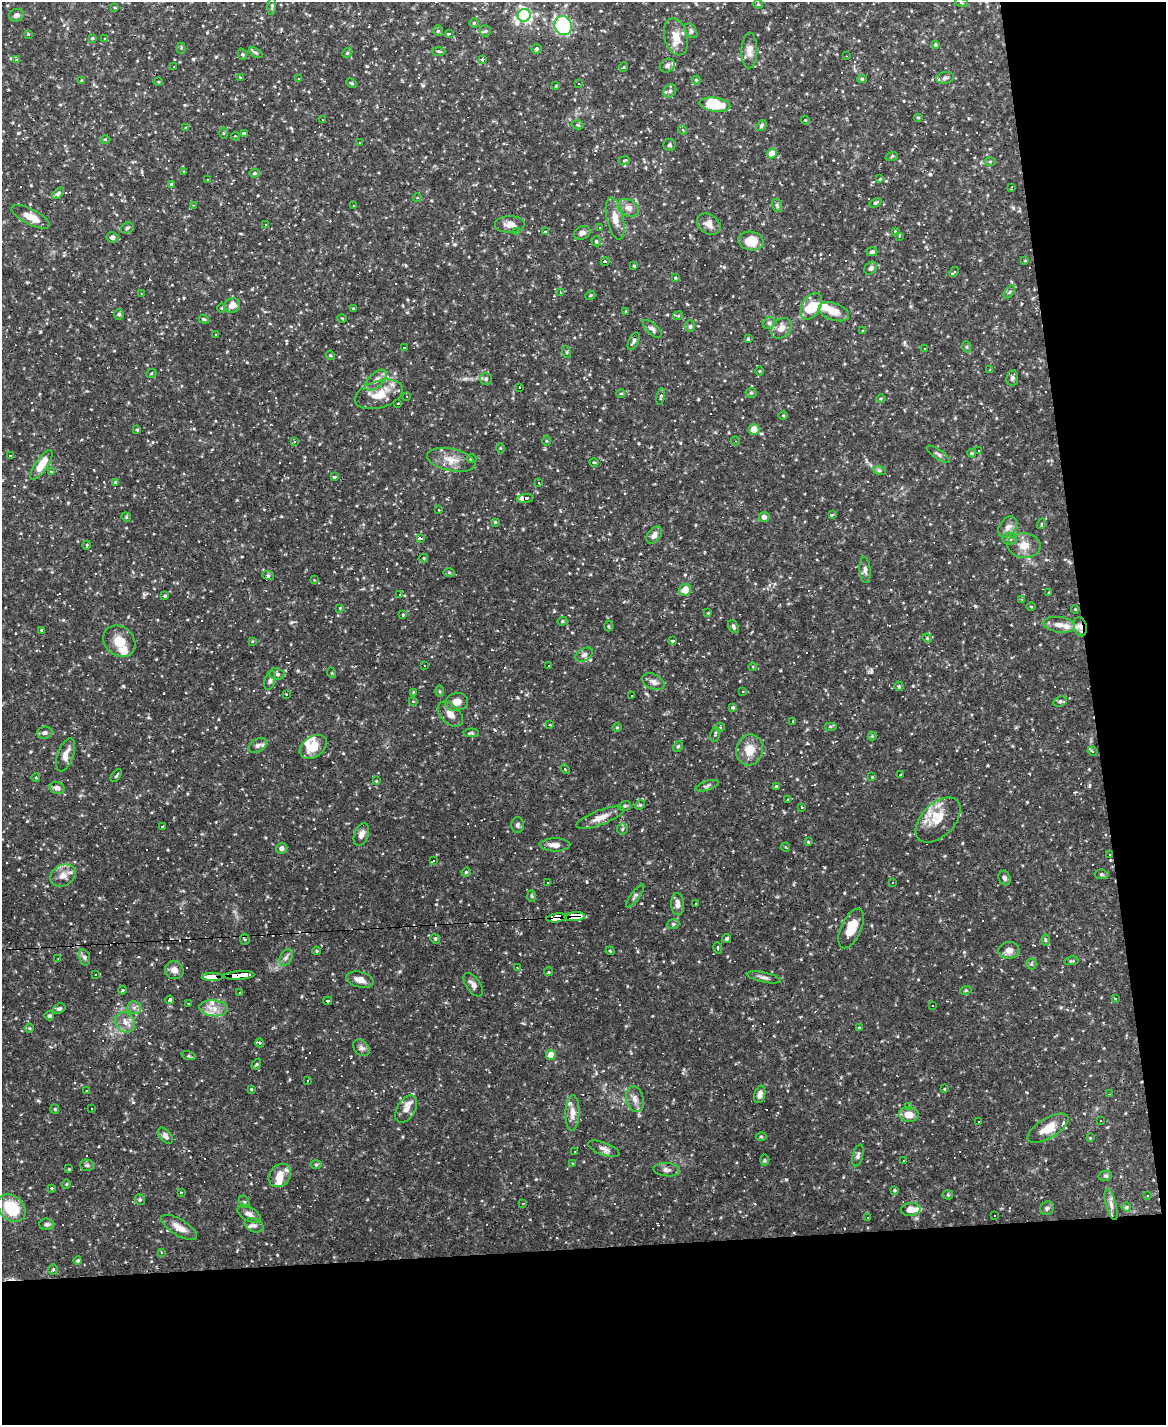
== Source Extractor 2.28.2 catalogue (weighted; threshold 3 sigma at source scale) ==
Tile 12 of 4 x 3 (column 4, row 3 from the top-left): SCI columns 3492-4655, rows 236-1658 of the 4655 x 4631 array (HDU 1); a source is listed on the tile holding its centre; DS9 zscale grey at full resolution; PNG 1168 x 1427 px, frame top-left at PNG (2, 2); each listed source drawn as its Kron ellipse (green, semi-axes under 4 px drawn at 4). Shown black and unused: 19% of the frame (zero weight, under 2 of 3 exposures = <1% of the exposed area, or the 3 px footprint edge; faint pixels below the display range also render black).
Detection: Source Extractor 2.28.2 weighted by HDU 2 'WHT'; one run over the whole footprint, this tile lists its part. Background 0.121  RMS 0.004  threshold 0.0178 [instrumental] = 3 sigma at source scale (4.5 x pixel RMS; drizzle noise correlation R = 1.50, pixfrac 1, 0.05/0.05 arcsec/px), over >= 5 px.
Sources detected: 486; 2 inside a brighter object's white glare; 110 cosmic-ray / hot-pixel residue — neither listed nor drawn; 12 inside a brighter listed object's ellipse — not listed separately; the other 362 listed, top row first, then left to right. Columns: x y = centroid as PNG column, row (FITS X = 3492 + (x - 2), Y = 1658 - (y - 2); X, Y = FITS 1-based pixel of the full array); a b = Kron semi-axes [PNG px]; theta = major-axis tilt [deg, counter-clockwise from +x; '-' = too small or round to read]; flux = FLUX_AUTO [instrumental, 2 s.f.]
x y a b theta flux
961 3 6 3 -19 0.43
758 4 5 4 - 0.44
272 6 9 4 85 0.65
115 8 4 2 - 0.31
16 15 7 6 - 1.8
524 15 6 6 - 100
474 23 5 5 - 0.45
563 26 10 8 -66 49
438 31 5 4 - 0.82
485 31 6 5 - 0.74
691 31 8 5 -55 0.75
28 34 3 3 - 0.31
449 34 3 3 - 2.4
676 37 19 11 -75 5.2
92 38 4 4 - 0.58
105 39 4 3 - 0.33
935 44 4 4 - 0.52
181 48 5 4 - 0.52
536 49 5 5 - 1
438 51 7 3 -1 0.52
749 51 18 8 89 2.8
256 53 7 4 -30 0.67
347 53 6 4 45 0.48
242 54 6 3 -71 0.52
847 56 3 2 - 0.23
482 59 4 3 - 4.8
16 60 3 3 - 0.74
667 65 8 6 31 1.4
174 67 2 2 - 0.29
624 67 5 3 - 0.33
240 77 3 3 - 0.51
945 78 9 5 9 1
298 79 3 2 - 0.5
862 79 5 4 - 0.64
696 80 4 4 - 0.42
82 81 4 2 - 0.33
158 82 4 3 - 0.32
352 83 6 4 -26 0.61
579 83 3 2 - 0.58
556 86 3 3 - 0.33
670 91 7 5 46 0.95
715 105 15 6 -8 8.9
918 117 5 3 - 0.39
322 119 3 3 - 0.38
805 120 4 3 - 0.34
578 125 6 4 -13 0.54
761 126 6 4 54 0.69
186 128 4 3 - 0.43
682 130 5 3 - 0.68
223 133 6 4 90 0.48
244 133 3 3 - 0.35
235 136 4 4 - 0.41
105 139 5 3 - 0.46
360 143 3 3 - 0.51
669 145 6 6 - 0.72
772 153 5 4 - 4.8
892 156 6 4 19 0.46
624 160 6 3 10 0.43
990 162 5 3 - 0.45
184 171 4 3 - 0.52
254 173 5 4 - 0.45
880 179 4 3 - 0.38
207 180 3 2 - 0.46
171 184 4 3 - 0.33
1012 187 4 2 - 0.32
58 193 7 4 44 0.88
417 198 4 3 - 0.3
875 203 6 4 29 0.6
193 205 3 2 - 0.32
777 205 7 5 -70 0.69
353 206 2 2 - 0.29
628 208 11 8 -28 2.3
31 217 21 7 -27 4.9
615 218 21 8 -78 4.8
510 224 15 8 0 3
709 224 13 9 -35 2.8
266 225 3 2 - 5.4
600 227 3 2 - 0.24
127 228 6 5 - 0.72
895 231 3 3 - 0.29
517 232 4 4 - 0.43
545 232 4 3 - 0.34
582 233 8 6 26 1.6
899 236 3 3 - 0.4
112 237 6 5 - 1.3
596 241 5 4 - 0.61
751 241 12 9 -8 6.8
872 252 5 4 - 0.76
605 261 4 3 - 38
1025 261 4 3 - 0.29
634 266 4 4 - 0.42
871 268 7 5 50 0.99
954 272 6 3 41 0.78
675 278 4 3 - 0.39
560 292 3 3 - 0.86
1009 292 7 4 53 0.63
141 293 2 2 - 0.25
590 296 5 3 - 0.34
232 305 8 7 - 3.1
811 306 15 9 60 11
221 308 4 3 - 0.35
353 308 3 3 - 0.34
626 311 3 3 - 0.4
834 312 16 8 -19 4.5
119 314 5 4 - 0.66
678 316 5 4 - 0.53
342 318 4 3 - 0.31
204 319 5 4 - 0.44
769 323 6 5 - 0.74
690 326 6 5 - 0.66
781 328 12 8 44 3
652 329 12 5 -43 1.2
863 331 3 3 - 0.48
215 335 3 3 - 0.4
748 339 3 3 - 0.51
634 341 9 5 65 1.1
404 347 3 3 - 0.87
967 347 6 3 -71 0.46
924 349 3 3 - 0.41
567 352 6 4 -72 0.47
330 355 5 3 - 0.4
990 370 4 3 - 0.29
760 371 5 3 - 0.35
151 374 5 3 - 0.37
1012 378 8 6 82 1
486 379 6 5 - 0.84
376 380 13 7 42 2.5
519 387 3 2 - 0.52
621 393 5 3 - 0.35
751 393 5 5 - 0.62
379 394 25 13 17 8.6
406 396 3 2 - 0.22
661 397 8 4 80 0.6
881 398 5 3 - 0.42
398 403 3 3 - 0.52
783 415 5 3 - 0.4
754 429 5 5 - 4.2
137 430 4 3 - 0.42
295 441 3 3 - 0.54
547 441 5 3 - 0.39
735 441 4 4 - 0.58
500 448 5 3 - 0.38
978 451 3 2 - 0.45
972 453 4 3 - 0.46
938 454 13 4 -34 1.1
10 455 3 3 - 0.83
472 459 4 3 - 39
451 460 25 11 -12 5.2
594 462 5 3 - 0.31
41 465 17 6 56 7.7
879 470 6 4 -19 0.64
52 471 4 3 - 0.43
334 477 3 3 - 0.91
115 482 4 4 - 0.38
539 483 3 3 - 0.5
525 498 8 3 5 47
439 510 3 2 - 0.27
832 515 4 3 - 19
126 517 5 4 - 0.44
764 517 5 5 - 1.6
495 522 4 4 - 0.38
1041 524 5 3 - 0.37
1008 527 12 8 57 2.2
654 535 10 6 52 2.1
421 538 4 3 - 8.2
1009 539 7 6 - 0.97
87 545 4 3 - 0.4
1024 545 16 12 -4 4.7
424 558 4 3 - 0.31
865 570 13 5 -85 1.5
449 572 6 4 0 0.51
268 575 6 4 -20 0.62
314 580 3 3 - 0.23
685 590 6 5 - 4.4
1049 593 3 3 - 0.5
400 594 3 2 - 0.25
165 596 4 4 - 0.48
1022 599 4 4 - 0.36
1031 607 4 3 - 0.33
340 608 3 3 - 0.29
1075 609 4 3 - 0.31
708 613 3 3 - 0.3
403 615 3 3 - 0.38
562 621 5 4 - 0.52
1059 625 16 7 -8 3
608 626 5 3 - 0.42
734 627 7 5 -60 0.77
1080 627 10 6 -78 2.4
41 630 3 3 - 0.42
927 638 5 4 - 0.42
119 641 17 14 -42 6.3
252 641 4 3 - 0.36
672 641 3 3 - 2
584 655 9 6 31 1.3
424 666 3 2 - 0.36
549 666 3 3 - 3
753 667 4 3 - 0.35
332 673 5 3 - 0.38
277 674 8 6 -8 1
270 680 10 5 71 1.1
653 682 12 7 -24 2
899 686 4 4 - 0.66
439 691 5 3 - 0.49
413 692 4 3 - 0.31
743 692 3 2 - 0.31
286 694 2 2 - 0.25
631 696 2 2 - 0.4
413 701 4 3 - 0.31
1060 701 7 5 25 0.81
457 702 11 9 11 3.6
733 707 4 4 - 0.67
450 714 15 9 -45 3.1
793 721 3 2 - 0.33
550 725 3 2 - 0.27
830 726 6 4 0 0.54
617 727 5 3 - 0.36
720 727 5 4 - 0.54
45 733 8 6 4 1.2
471 733 7 3 2 0.62
715 734 8 4 78 0.96
872 736 4 4 - 0.39
258 745 10 6 31 1.4
313 747 15 10 34 6.6
678 747 6 4 62 0.58
750 750 15 13 80 6.1
1093 751 5 4 - 0.73
66 755 17 8 70 3.1
565 769 5 3 - 0.41
116 775 7 2 52 0.48
901 775 3 3 - 2.7
872 777 4 4 - 0.39
36 778 4 3 - 0.29
376 781 3 3 - 0.29
707 786 12 4 18 0.99
776 786 4 4 - 0.41
57 788 8 6 -14 1.6
788 800 4 3 - 0.45
640 805 5 4 - 0.47
625 806 6 4 19 0.6
801 807 3 2 - 0.52
600 818 25 7 21 4.1
938 820 27 16 45 9.1
518 825 8 6 89 1.1
163 826 4 2 - 1.5
622 829 5 5 - 0.55
361 834 12 7 70 2.3
808 842 4 3 - 0.41
555 845 15 6 0 2.5
786 847 4 3 - 0.39
282 848 6 5 - 1.5
1110 855 2 2 - 0.34
433 861 3 3 - 0.8
466 872 5 4 - 0.45
1101 874 7 4 -7 0.63
63 876 13 10 30 3.5
1005 878 7 5 -65 1.1
548 883 3 3 - 0.47
893 883 3 2 - 0.4
532 896 6 4 -88 0.53
635 896 14 4 53 0.99
678 904 11 6 -86 2.3
695 904 2 2 - 0.36
575 917 10 4 4 160
557 918 10 4 7 120
673 924 6 5 - 0.66
851 928 21 10 66 7.7
245 939 5 5 - 0.58
435 939 5 4 - 0.49
727 939 5 4 - 0.66
1046 940 6 4 -89 0.54
718 948 6 4 -75 0.75
1009 950 10 8 4 2.7
317 951 4 4 - 0.41
610 951 4 3 - 0.42
84 957 8 5 -72 1.1
286 957 9 5 63 1.2
58 959 4 3 - 0.6
1071 961 7 3 10 0.44
1031 964 5 5 - 0.64
517 967 3 2 - 0.21
174 970 9 9 - 2.6
548 972 4 4 - 0.77
95 975 2 2 - 0.26
239 975 15 4 3 100
212 977 10 4 1 50
764 977 17 5 -12 1.6
360 980 14 7 -14 3.1
473 985 13 7 -55 1.9
123 990 4 3 - 0.34
966 990 5 3 - 0.44
239 992 4 2 - 0.27
1115 998 3 2 - 0.46
170 1000 4 3 - 2.3
328 1001 4 3 - 26
188 1003 2 2 - 0.26
933 1006 3 2 - 0.54
134 1008 7 6 - 1.3
214 1008 14 8 -5 3.8
59 1009 7 5 19 0.77
49 1016 5 4 - 0.7
125 1022 11 9 -50 3
30 1028 5 3 - 0.42
859 1028 4 3 - 0.48
260 1043 4 3 - 0.39
361 1048 9 7 -44 1.4
551 1055 5 4 - 6.2
189 1056 7 4 -18 0.62
256 1064 6 4 59 0.49
308 1081 4 2 - 0.29
251 1089 3 3 - 0.5
944 1089 3 2 - 0.29
86 1091 3 2 - 0.37
760 1094 9 5 75 1.7
1109 1094 2 2 - 0.26
635 1099 13 8 -75 2.5
909 1106 3 3 - 2.6
92 1108 3 2 - 0.32
55 1109 5 4 - 0.47
406 1109 15 9 59 3.1
572 1113 18 7 88 3
909 1115 10 7 -6 4.2
1101 1120 3 2 - 0.43
979 1121 3 3 - 0.87
1048 1128 23 10 31 6.5
165 1136 9 5 -50 1.4
761 1137 5 3 - 0.44
1090 1138 3 3 - 0.29
604 1149 16 6 -20 1.9
575 1151 3 2 - 0.44
858 1155 11 5 75 1.1
765 1160 6 4 90 0.46
903 1161 3 2 - 0.49
573 1163 3 2 - 0.34
316 1164 6 4 1 0.49
87 1165 7 5 -1 0.74
69 1169 4 3 - 0.28
667 1170 13 6 -5 1.6
280 1175 12 10 52 4.4
1105 1176 7 5 12 0.74
66 1184 4 4 - 0.4
51 1188 4 3 - 0.47
894 1190 4 3 - 0.45
181 1192 3 3 - 1.1
948 1195 5 4 - 0.44
1147 1195 3 3 - 0.39
140 1200 5 5 - 0.79
244 1202 6 4 -62 0.64
523 1203 4 4 - 0.44
1111 1205 16 5 -74 2
1126 1207 4 4 - 0.88
11 1208 16 12 -43 16
1047 1208 7 6 - 0.93
911 1209 9 6 6 3.7
249 1214 12 7 -30 2
995 1215 3 3 - 0.75
868 1217 3 2 - 0.25
47 1224 7 5 -4 0.91
254 1225 10 6 -23 1.2
179 1227 20 8 -32 3.6
161 1252 4 3 - 0.32
78 1261 4 4 - 0.66
53 1270 5 5 - 0.58
Overlapping masked pixels (flux is a lower limit): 7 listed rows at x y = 525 498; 1080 627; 1110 855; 575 917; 557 918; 239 975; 212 977
Isophote crosses this tile's border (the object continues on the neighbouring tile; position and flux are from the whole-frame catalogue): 1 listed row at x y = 11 1208
Unlisted compact peaks at least as high as the median listed source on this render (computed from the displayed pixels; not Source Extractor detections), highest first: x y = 123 686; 975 606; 193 59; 786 1179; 133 1102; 1013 208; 962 843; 18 133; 587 882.